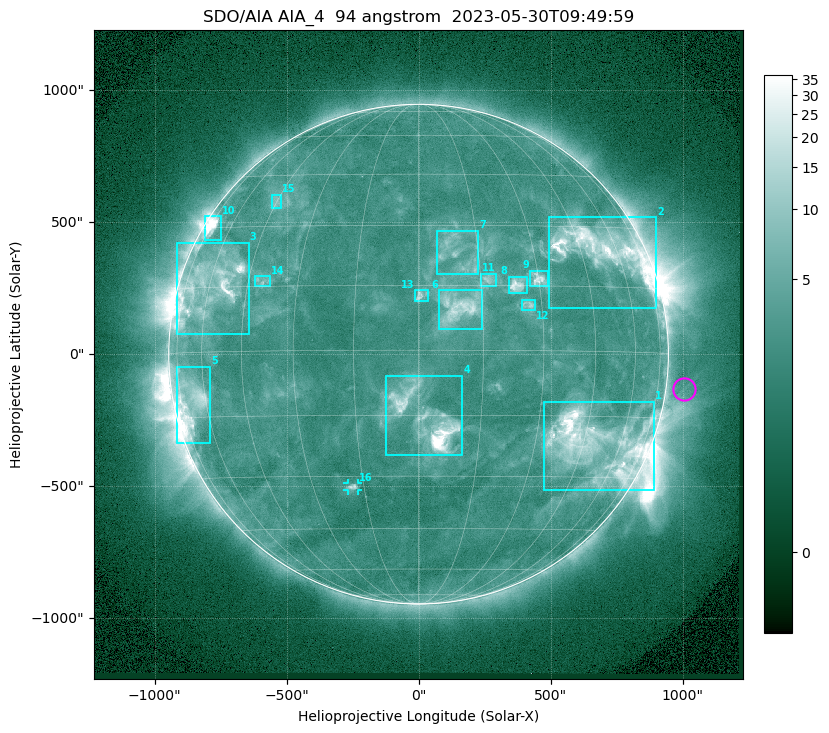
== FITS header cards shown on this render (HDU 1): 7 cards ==
TELESCOP= 'SDO/AIA '           / For AIA: SDO/AIA
INSTRUME= 'AIA_4   '           / For AIA: AIA_ATA1, AIA_ATA2, AIA_ATA3 or AIA_AT
WAVELNTH=                   94 / [angstrom] Wavelength
WAVEUNIT= 'angstrom'           / Wavelength unit: angstrom
DATE-OBS= '2023-05-30T09:49:59.130' / [ISO] Date when observation started; ISO 8
CTYPE1  = 'HPLN-TAN'           / CTYPE1: HPLN
CTYPE2  = 'HPLT-TAN'           / CTYPE2: HPLT

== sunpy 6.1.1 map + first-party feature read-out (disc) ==
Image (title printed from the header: SDO/AIA AIA_4  94 angstrom  2023-05-30T09:49:59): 1024 x 1024 px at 2.4 arcsec/px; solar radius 947 arcsec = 394 px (full disc in frame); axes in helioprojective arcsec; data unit not stated in the header (colour bar unlabelled)
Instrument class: DISC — disc imager (sunpy class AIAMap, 94 A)
Bright regions (active regions / flare kernels): reference = the median radial profile (limb darkening/brightening removed); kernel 9 px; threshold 5 sigma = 3.86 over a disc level ~2.56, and >= 1.15x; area >= 12 px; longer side >= 9 px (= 22 arcsec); searched inside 0.97 R_sun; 16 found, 16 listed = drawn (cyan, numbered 1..; 1 of them under ~33 arcsec drawn as corner ticks so the feature stays visible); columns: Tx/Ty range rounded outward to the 5 arcsec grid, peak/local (2 s.f.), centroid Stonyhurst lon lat
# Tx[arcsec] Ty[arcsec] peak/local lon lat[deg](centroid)
1 475..890 -515..-180 20 +49 -22
2 495..900 175..520 18 +53 +24
3 -915..-640 75..425 11 -59 +15
4 -125..165 -385..-80 24 +2 -16
5 -920..-790 -335..-45 7.5 -67 -11
6 80..240 95..245 6.3 +9 +10
7 70..225 305..470 3.7 +10 +23
8 340..410 230..295 8.1 +24 +15
9 420..495 255..320 7.5 +30 +17
10 -810..-745 430..525 14 -70 +30
11 235..295 255..305 4.5 +17 +16
12 390..445 165..205 4.6 +26 +10
13 -15..35 200..245 4.5 +1 +13
14 -625..-565 255..295 3.5 -41 +16
15 -555..-520 555..605 3.1 -45 +37
16 -270..-230 -515..-490 4.8 -18 -33
Off-limb structures (1.02-1.3 R_sun): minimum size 162 px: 2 found; the strongest spans PA ~230..310 deg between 1.02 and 1.3 R_sun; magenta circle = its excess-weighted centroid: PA ~265 deg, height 1.07 R_sun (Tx ~1005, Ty ~-130 arcsec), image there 1.6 x the reference